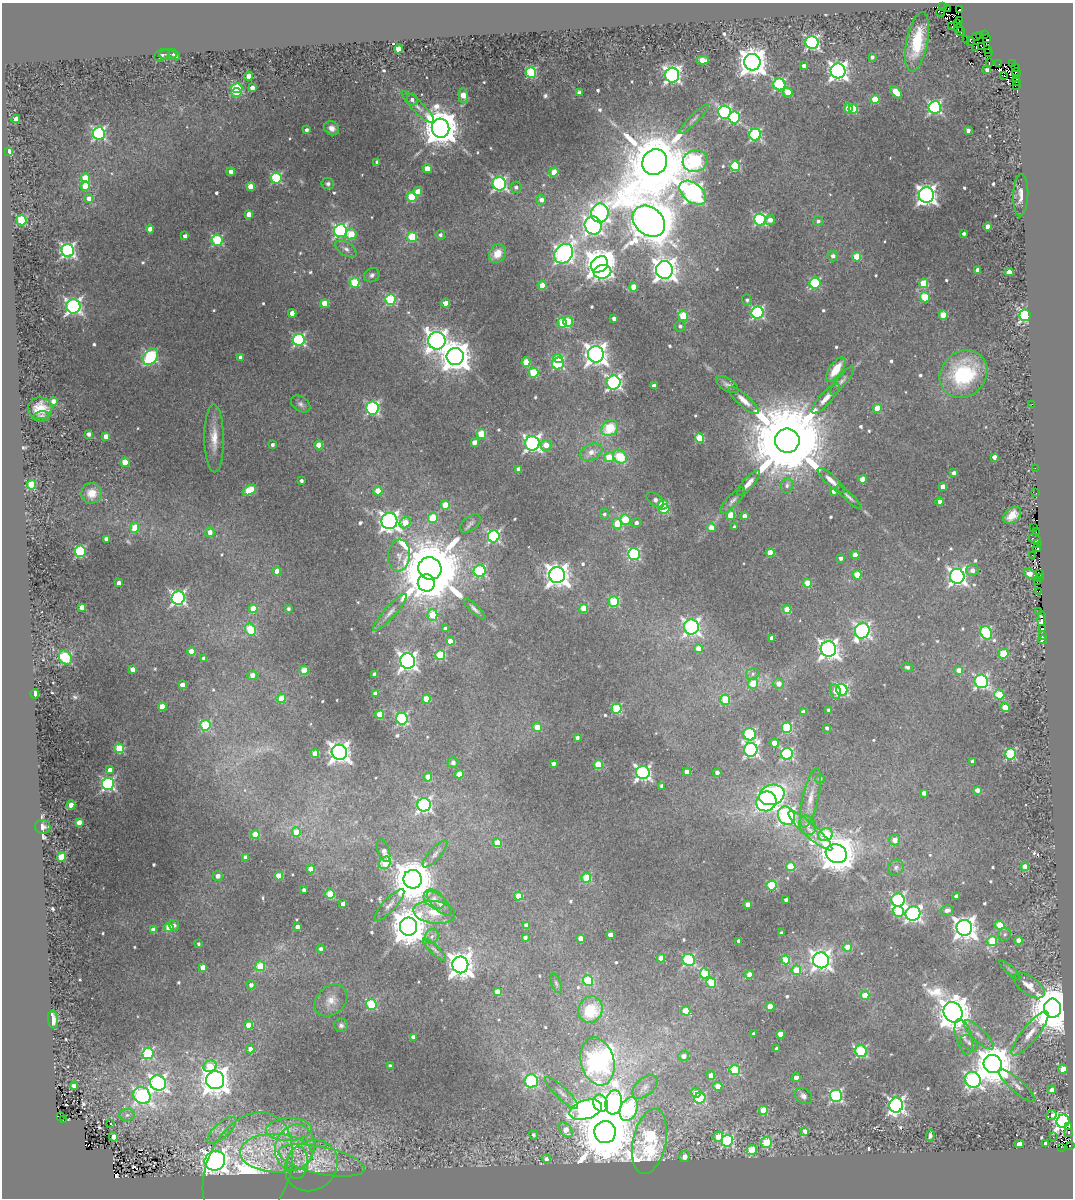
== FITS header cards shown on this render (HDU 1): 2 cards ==
NAXIS1  =                 1071
NAXIS2  =                 1196

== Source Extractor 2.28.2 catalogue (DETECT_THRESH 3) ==
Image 1071 x 1196 px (HDU 1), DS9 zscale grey, 1 PNG px = 1 image px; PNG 1075 x 1200 px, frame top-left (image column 1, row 1196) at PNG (2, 3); each listed source drawn as its Kron ellipse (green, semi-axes under 4 px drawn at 4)
Background 0.191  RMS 0.022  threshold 0.0652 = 3 sigma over >= 5 px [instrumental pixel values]
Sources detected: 669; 17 with non-positive FLUX_AUTO (blend fragments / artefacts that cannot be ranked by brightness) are neither listed nor drawn; of the other 652, the 500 brightest by FLUX_AUTO listed and drawn (152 fainter detections omitted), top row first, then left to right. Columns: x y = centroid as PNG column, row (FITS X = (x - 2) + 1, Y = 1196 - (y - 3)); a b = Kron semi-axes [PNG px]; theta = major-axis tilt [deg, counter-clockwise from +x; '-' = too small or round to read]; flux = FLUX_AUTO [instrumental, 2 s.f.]
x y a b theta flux
942 7 2 2 - 21
948 9 3 2 - 10
959 9 3 3 - 180
941 12 4 2 - 38
960 20 3 3 - 20
958 24 2 2 - 37
951 27 4 2 - 4.7
958 29 3 2 - 57
961 32 4 3 - 67
985 34 3 2 - 15
980 35 3 2 - 37
976 36 4 3 - 190
966 39 2 2 - 10000
986 39 3 2 - 70
812 42 6 6 - 360
917 42 30 10 79 69
971 42 3 2 - 23
982 46 4 3 - 66
976 47 3 2 - 28
398 49 4 4 - 29
988 49 3 2 - 170
988 53 3 2 - 88
162 55 8 5 27 4.4
168 55 8 5 0 3.7
174 55 7 4 -43 4.2
872 57 4 3 - 4.4
703 60 6 4 1 33
752 62 8 8 - 2200
989 63 3 2 - 54
999 63 2 2 - 73
1013 64 2 2 - 12
804 66 4 3 - 9
1015 67 4 3 - 350
987 70 4 3 - 5.1
838 71 7 7 - 820
531 72 5 5 - 160
1016 73 4 2 - 34
672 75 7 7 - 520
248 76 4 4 - 12
1004 76 3 2 - 22
1017 79 3 3 - 56
1017 82 3 3 - 280
779 84 6 6 - 200
1016 85 4 2 - 190
237 88 5 4 - 92
252 88 4 4 - 11
236 92 5 4 - 67
788 92 5 4 - 25
896 92 7 4 -46 37
579 93 4 4 - 5.5
463 96 7 5 -87 34
412 99 6 5 - 6.9
875 99 4 4 - 48
418 107 22 5 -44 10
935 107 6 6 - 310
848 108 5 4 - 22
853 109 5 4 - 66
724 112 6 6 - 300
734 117 6 5 - 180
16 119 4 4 - 17
694 119 21 4 45 6.6
332 128 8 6 -33 9.3
441 128 9 8 - 4900
306 130 4 3 - 4.8
968 131 4 3 - 6.7
99 133 6 6 - 280
755 135 6 6 - 200
9 152 4 3 - 27
695 161 13 10 16 250
377 162 4 4 - 4.6
655 162 13 12 - 15000
735 166 5 5 - 120
427 169 4 4 - 23
231 172 4 4 - 13
554 172 5 4 - 32
85 178 5 4 - 40
276 178 5 5 - 150
328 184 6 5 - 3.9
499 184 7 6 - 340
85 186 5 4 - 48
251 187 4 4 - 25
516 187 5 5 - 5.3
418 192 4 4 - 25
693 193 15 9 -39 790
926 195 8 7 - 910
1021 195 21 7 88 17
412 197 5 5 - 74
89 199 4 4 - 9.8
541 200 5 5 - 9
600 213 9 8 - 540
249 214 4 4 - 14
760 219 6 6 - 210
21 220 5 5 - 93
770 220 5 4 - 11
649 221 18 13 -40 6400
818 221 5 5 - 4.7
593 225 9 8 - 550
988 227 4 4 - 17
150 229 4 4 - 12
340 231 6 6 - 320
351 234 5 5 - 34
964 234 4 3 - 4.1
440 235 5 4 - 4.7
185 236 4 3 - 7.2
412 237 5 5 - 76
217 240 5 5 - 130
346 249 12 6 -32 7.6
68 251 6 6 - 430
497 254 10 8 55 24
564 254 10 8 50 540
833 256 5 5 - 7.1
857 257 4 4 - 47
599 264 9 7 35 2500
664 270 9 8 - 1500
977 270 4 4 - 9.6
602 272 9 7 11 330
1009 272 4 4 - 24
372 275 8 6 32 5.5
355 283 5 5 - 94
815 283 5 5 - 150
924 283 5 4 - 64
542 286 4 4 - 32
634 287 4 4 - 34
925 297 5 5 - 72
390 300 5 5 - 120
747 300 5 5 - 3.7
446 303 4 4 - 22
325 304 4 4 - 40
73 306 7 7 - 510
292 313 4 4 - 17
757 313 6 6 - 260
943 315 4 4 - 45
1025 315 6 5 - 360
683 316 5 5 - 75
614 319 4 4 - 7.6
568 322 5 4 - 66
562 323 5 4 - 57
680 326 5 5 - 5
299 340 6 6 - 260
437 341 9 8 - 1200
596 354 8 8 - 1300
455 356 8 8 - 2700
150 357 9 6 57 180
240 358 4 4 - 11
558 359 5 4 - 29
526 362 4 4 - 43
558 363 6 6 - 170
836 369 14 6 55 30
533 373 5 5 - 99
963 374 25 22 44 160
842 380 18 5 50 6
614 382 7 7 - 450
727 384 13 6 -32 6.6
654 386 4 4 - 14
826 398 19 6 47 14
744 400 19 6 -42 14
54 401 4 4 - 12
301 404 10 7 -34 6.1
1032 404 2 2 - 7.2
40 408 12 11 - 28
372 408 6 6 - 270
877 408 4 4 - 30
42 416 8 5 9 4.2
610 428 9 7 39 60
89 434 4 4 - 5
481 434 5 5 - 67
106 436 4 4 - 18
214 438 34 9 -89 31
699 438 5 4 - 68
787 441 12 12 - 41000
474 442 4 4 - 13
532 443 7 7 - 550
273 445 4 4 - 4.9
319 445 4 4 - 23
546 445 5 5 - 19
591 452 12 8 25 16
609 457 5 5 - 34
620 457 8 6 -44 58
994 457 4 4 - 9.4
125 462 5 4 - 36
1035 468 2 2 - 4.6
518 469 4 4 - 8.3
953 473 4 4 - 6.7
862 479 4 4 - 23
831 480 17 5 -43 13
301 481 3 3 - 4.7
748 483 16 5 49 12
31 485 5 4 - 77
787 485 8 6 77 5.9
943 487 4 4 - 20
249 490 7 4 25 70
378 491 4 4 - 36
834 491 4 4 - 8.3
92 493 10 10 - 21
1036 493 4 3 - 5.5
849 497 16 4 -45 4.8
655 500 10 5 -38 6.6
733 501 17 5 48 6.8
940 502 4 4 - 11
445 505 4 4 - 48
663 505 5 4 - 73
664 509 5 4 - 61
604 514 5 4 - 3.7
731 515 5 4 - 41
1012 515 10 7 40 22
744 516 4 4 - 7.7
433 518 5 5 - 77
625 520 5 5 - 62
389 521 8 8 - 840
405 523 6 5 - 33
470 523 12 7 37 5
636 523 5 4 - 5.7
617 524 5 5 - 45
734 527 3 3 - 3.7
1033 527 2 2 - 4.3
135 528 5 4 - 33
711 528 4 4 - 20
210 532 5 4 - 13
1036 532 3 2 - 5.2
494 536 6 6 - 250
107 539 4 4 - 14
1035 539 6 3 -26 120
1038 543 3 3 - 37
1037 548 4 3 - 270
80 551 6 5 - 150
770 553 4 4 - 29
634 554 6 6 - 190
399 555 16 11 84 16
855 555 4 4 - 19
1032 555 2 2 - 3.6
841 558 4 3 - 7.2
430 568 12 11 - 21000
972 570 6 6 - 9.4
277 571 4 4 - 16
480 571 6 6 - 150
1030 574 6 4 -25 30
1040 574 3 2 - 45
557 575 8 8 - 1400
857 575 4 4 - 44
957 576 7 7 - 650
1039 578 4 2 - 9.7
1037 582 2 2 - 16
119 583 4 4 - 13
426 583 8 8 - 1300
807 583 4 4 - 41
1039 591 3 2 - 5.9
178 598 6 6 - 420
614 602 5 5 - 90
82 607 4 4 - 17
584 608 4 4 - 51
253 609 4 4 - 34
288 609 4 3 - 3.9
474 609 14 4 -43 5.5
787 609 4 4 - 37
390 612 24 6 48 12
1038 612 4 3 - 37
432 615 5 5 - 55
1042 619 7 4 86 85
691 627 7 7 - 540
1043 628 4 3 - 4.8
445 629 4 4 - 11
250 630 6 5 - 85
862 631 8 7 - 470
986 633 7 5 -63 170
1043 636 3 3 - 25
772 638 4 4 - 12
1043 640 4 3 - 6.3
450 641 4 4 - 32
698 648 4 4 - 17
828 649 8 7 - 990
191 651 4 4 - 29
1003 654 5 5 - 58
440 655 5 5 - 110
65 658 7 6 - 150
204 659 4 4 - 7.2
408 661 7 7 - 720
907 667 6 4 -15 4.2
132 669 4 4 - 13
304 670 4 4 - 51
959 670 4 4 - 15
753 674 7 5 25 4.2
252 675 5 5 - 11
374 675 4 4 - 10
981 681 7 6 - 340
753 684 5 5 - 44
779 684 5 5 - 14
182 685 4 4 - 13
842 690 6 5 - 240
836 691 7 5 -81 20
35 694 5 4 - 16
376 694 4 4 - 14
999 695 5 5 - 73
281 698 5 4 - 27
426 699 4 4 - 45
725 700 5 5 - 59
162 707 4 4 - 40
1005 707 4 4 - 29
616 709 5 5 - 120
829 710 3 3 - 6.8
804 712 4 4 - 11
380 714 4 4 - 45
402 719 6 5 - 220
205 725 5 5 - 110
537 727 5 5 - 20
787 728 5 5 - 120
827 728 4 3 - 4.2
750 734 6 6 - 200
577 738 4 3 - 5.2
774 743 5 4 - 23
119 748 5 5 - 78
751 750 7 6 - 390
339 752 8 7 - 1100
315 754 4 4 - 30
787 754 6 6 - 210
1011 754 5 5 - 170
972 761 4 3 - 4.8
453 762 5 5 - 7.2
553 764 4 3 - 6.7
598 765 5 4 - 58
110 770 4 4 - 13
687 772 4 4 - 19
643 773 7 6 - 510
717 773 4 4 - 14
459 774 4 4 - 29
428 777 4 4 - 32
820 779 4 4 - 3.8
108 784 6 6 - 310
662 786 4 4 - 9
977 790 4 4 - 13
924 793 4 4 - 8.1
772 795 13 10 19 280
810 798 30 8 77 21
766 801 10 9 - 280
71 805 4 4 - 12
424 805 7 6 - 400
786 816 9 8 - 500
79 822 4 4 - 15
807 825 10 8 -64 8.7
43 827 7 7 - 7.5
810 831 29 6 -42 18
296 832 5 4 - 30
255 834 4 4 - 44
825 835 7 6 - 69
895 840 5 5 - 16
497 843 4 4 - 39
384 850 12 5 -71 6.3
435 854 17 6 49 7.6
836 854 11 9 -27 4200
62 857 5 4 - 67
246 858 4 4 - 15
385 863 6 5 - 75
1025 866 4 4 - 19
791 867 4 4 - 54
896 868 8 7 - 5
311 869 4 4 - 22
218 876 5 5 - 9.3
279 876 4 4 - 44
586 878 5 4 - 80
413 879 9 9 - 6500
772 885 5 5 - 110
304 890 4 3 - 5.4
330 894 4 4 - 79
518 896 4 4 - 33
956 896 4 4 - 7
434 899 12 8 -35 11
786 900 4 3 - 5.2
898 900 6 6 - 270
439 903 16 7 -44 9.8
343 904 4 4 - 12
748 904 4 4 - 12
389 905 21 6 48 8.8
947 910 6 5 - 9.6
898 911 5 5 - 97
434 912 21 11 -7 31
913 914 7 7 - 440
174 925 5 5 - 5.5
526 925 4 4 - 9.6
1000 925 5 4 - 49
409 926 9 8 - 3900
169 927 4 4 - 37
298 927 4 4 - 10
964 928 8 7 - 1500
153 930 4 4 - 15
781 933 4 3 - 3.7
1005 934 7 6 - 4.4
610 935 4 4 - 12
432 936 7 6 - 5.2
525 937 4 3 - 5.7
580 938 4 4 - 16
1018 940 4 4 - 14
739 941 4 3 - 7.1
992 941 5 5 - 69
198 944 4 3 - 3.7
848 947 4 4 - 30
321 949 4 4 - 5.6
435 950 16 4 -45 4.8
661 958 4 4 - 31
689 960 6 6 - 200
786 960 5 4 - 50
821 960 8 8 - 900
460 965 8 8 - 1800
260 966 5 5 - 54
203 967 4 4 - 24
796 970 5 4 - 39
1010 970 13 4 -41 3.7
705 973 5 5 - 83
749 974 4 4 - 15
588 980 5 5 - 66
556 983 10 5 -73 3.7
711 983 5 5 - 76
251 985 4 4 - 8.2
1029 986 18 9 -35 19
497 992 4 4 - 20
865 995 4 4 - 39
331 1000 18 14 42 19
371 1004 5 5 - 120
770 1006 4 4 - 19
1053 1008 9 8 - 9300
591 1010 13 12 - 74
686 1011 5 4 - 44
953 1012 11 9 -57 3800
53 1020 9 5 -84 18
249 1025 4 4 - 34
341 1025 7 6 - 5
754 1034 3 3 - 3.7
780 1034 4 4 - 22
1030 1034 27 8 51 23
979 1035 20 6 -44 9.8
413 1037 4 4 - 14
964 1037 18 8 -74 12
969 1043 10 6 -37 5.1
777 1048 3 3 - 4.2
250 1049 4 4 - 12
861 1051 6 5 - 170
148 1053 6 5 - 160
683 1056 5 5 - 8.8
597 1061 24 16 -75 890
993 1064 9 9 - 5200
210 1066 7 5 22 59
390 1066 3 3 - 4.3
1063 1069 4 4 - 34
735 1070 5 5 - 110
711 1075 4 4 - 12
796 1077 4 4 - 11
215 1080 9 9 - 2000
973 1080 8 7 - 400
531 1081 6 6 - 210
158 1083 8 7 - 540
74 1086 4 4 - 15
718 1086 4 4 - 20
1017 1086 23 6 -42 9.8
645 1087 15 8 41 11
1052 1090 4 4 - 8.6
562 1093 22 6 -43 10
696 1093 5 4 - 22
142 1095 9 8 - 430
803 1096 9 7 -37 7.7
836 1096 6 6 - 250
700 1098 6 5 - 140
614 1102 12 8 83 580
601 1103 9 7 -67 130
896 1105 7 7 - 610
586 1109 17 9 18 770
629 1109 12 8 68 150
763 1110 4 4 - 49
127 1115 8 6 2 5.1
1051 1115 5 5 - 20
60 1116 3 2 - 3.9
63 1120 3 2 - 3.6
1063 1121 6 6 - 870
110 1123 3 3 - 24
1068 1126 3 3 - 87
289 1129 23 11 2 33
222 1130 18 7 42 14
566 1130 8 5 -53 23
805 1131 4 3 - 10
605 1132 11 11 - 14000
1068 1132 3 2 - 20
534 1135 4 3 - 4.7
930 1136 6 4 82 5.1
113 1137 5 4 - 22
718 1137 5 5 - 34
1053 1137 2 2 - 5.5
650 1141 33 16 78 350
727 1141 6 5 - 240
766 1143 5 5 - 65
1045 1143 4 3 - 3.7
1019 1144 4 4 - 15
1070 1146 3 2 - 48
295 1147 23 19 71 60
1061 1147 2 2 - 13
752 1150 5 5 - 49
276 1153 36 19 -2 99
685 1156 5 5 - 9.6
546 1159 4 4 - 6.9
322 1160 44 13 -12 64
215 1161 10 9 - 1200
297 1163 16 10 85 19
311 1166 28 24 39 61
248 1170 61 41 66 280
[152 fainter detections neither listed nor drawn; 17 non-positive-flux detections neither listed nor drawn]